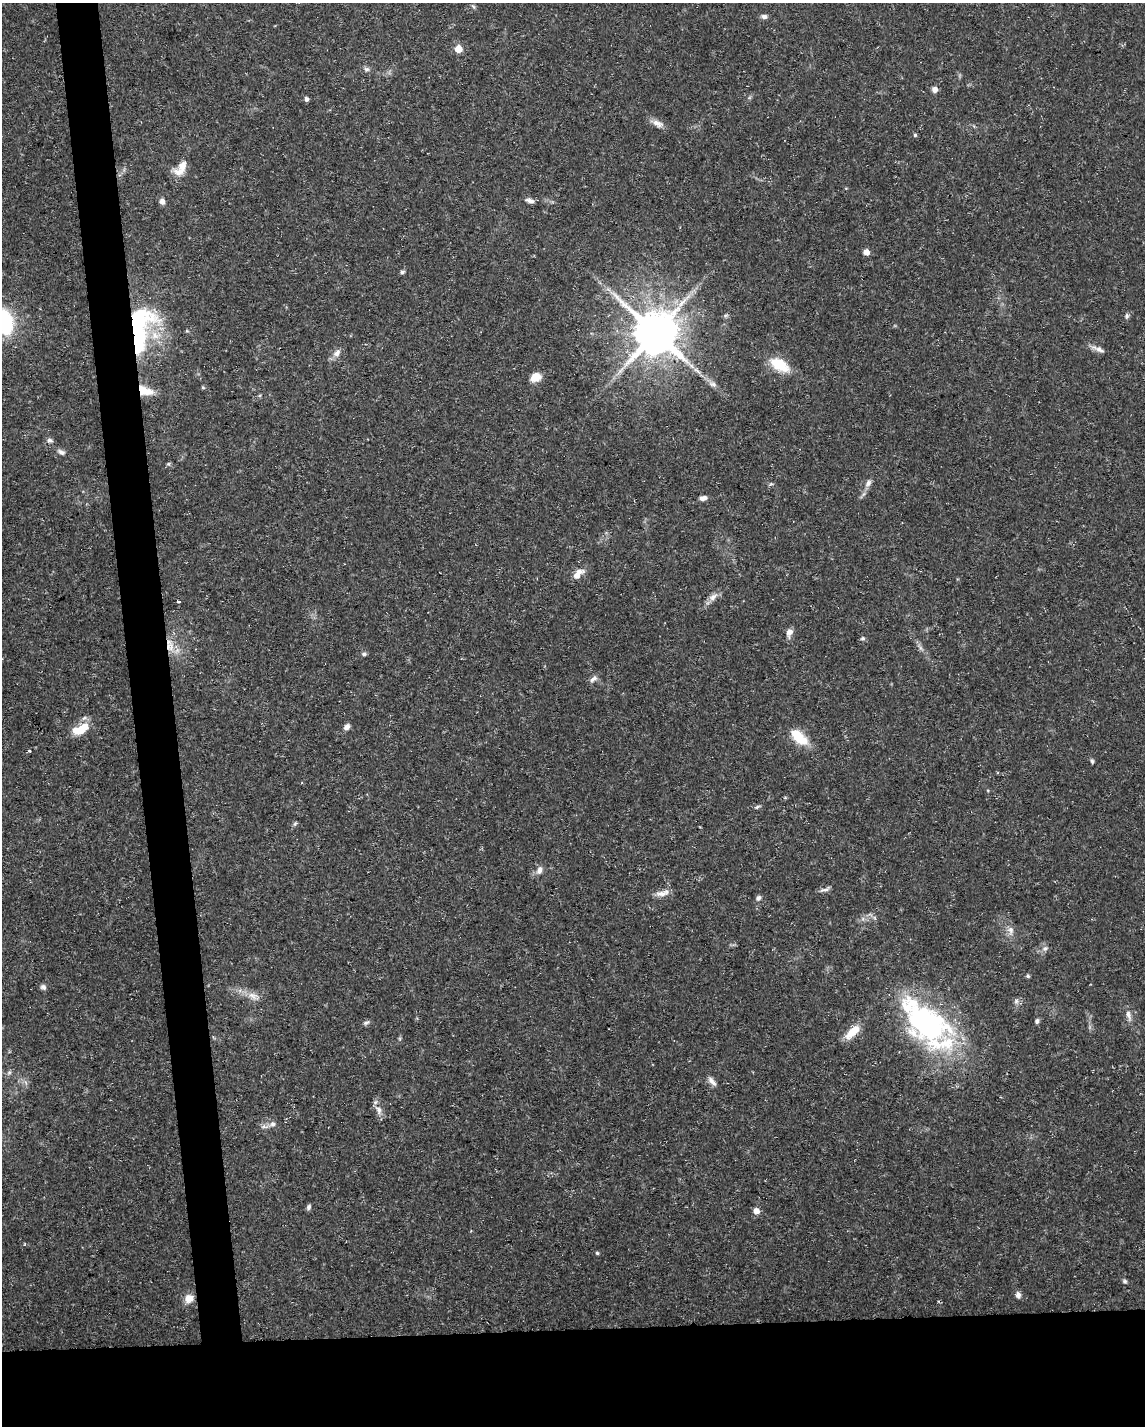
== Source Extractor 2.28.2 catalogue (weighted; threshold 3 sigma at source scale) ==
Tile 11 of 4 x 3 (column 3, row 3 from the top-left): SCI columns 2288-3430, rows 53-1476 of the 4574 x 4333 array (HDU 1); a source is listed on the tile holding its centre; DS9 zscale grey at full resolution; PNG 1147 x 1428 px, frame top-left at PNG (2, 3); no overlay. Shown black and unused: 10% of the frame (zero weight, under 3 of 5 exposures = <1% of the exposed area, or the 3 px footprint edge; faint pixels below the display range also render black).
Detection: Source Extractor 2.28.2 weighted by HDU 2 'WHT'; one run over the whole footprint, this tile lists its part. Background 0.0294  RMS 0.0029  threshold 0.013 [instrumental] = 3 sigma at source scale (4.5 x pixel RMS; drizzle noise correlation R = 1.50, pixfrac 1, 0.0396/0.0396 arcsec/px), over >= 5 px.
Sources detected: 79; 1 inside a brighter object's white glare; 1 long thin detection or spike segment (spike, bleed or trail) — not listed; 5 inside a brighter listed object's ellipse — not listed separately; the other 72 listed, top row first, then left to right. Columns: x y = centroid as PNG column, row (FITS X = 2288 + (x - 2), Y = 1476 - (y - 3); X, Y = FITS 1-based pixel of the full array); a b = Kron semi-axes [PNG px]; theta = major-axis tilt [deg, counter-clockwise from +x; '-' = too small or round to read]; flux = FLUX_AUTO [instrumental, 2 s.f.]
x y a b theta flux
473 7 7 4 -45 0.46
764 16 8 6 -8 0.97
459 49 5 5 - 6.3
367 69 8 6 8 0.85
935 90 6 6 - 1.6
306 99 4 4 - 0.98
657 123 18 8 -23 2.1
915 135 4 4 - 0.47
179 172 17 10 -10 2.7
530 200 12 6 -17 1.2
162 201 6 5 - 1.5
866 252 5 4 - 2.7
402 272 6 5 - 0.57
726 315 7 4 31 0.47
1127 316 8 5 89 0.61
5 322 25 16 -80 21
140 329 59 27 79 43
187 331 6 4 -18 0.31
655 332 13 13 - 1200
1099 350 15 7 -23 1.5
337 353 12 8 49 1.8
779 365 22 12 -30 8.7
535 377 10 8 16 4.2
712 384 13 8 -30 1.5
203 387 6 4 -2 0.35
145 391 19 10 -17 5
50 440 7 6 - 0.87
61 452 11 6 -29 1.1
168 464 6 5 - 0.43
868 483 10 7 53 1.3
703 498 8 5 8 1.4
578 574 15 7 46 3
713 597 15 8 35 1.8
178 602 4 3 - 0.91
789 633 13 8 71 1.5
863 638 6 5 - 0.51
169 647 15 14 - 5.3
364 654 7 5 -8 0.61
593 679 12 7 38 1.2
347 727 8 6 55 1.3
81 729 17 9 25 8.4
799 737 19 10 -42 9
29 751 3 3 - 0.45
1092 761 7 4 -75 0.5
785 798 6 4 0 0.31
757 807 9 4 19 0.57
295 824 7 5 67 0.52
539 870 11 7 72 1.6
825 889 16 5 16 1
662 893 20 7 13 2.2
758 898 7 6 - 0.89
1010 930 15 8 -81 2
1045 948 9 7 25 1.1
1028 976 6 4 -23 0.44
43 987 8 7 - 0.85
253 996 18 9 -30 2.7
1016 1001 8 7 - 0.96
1129 1015 17 6 -75 1.6
1037 1021 7 5 82 0.7
366 1023 9 5 17 0.71
925 1025 74 37 -37 65
853 1032 20 8 44 5.4
9 1073 9 6 62 0.73
712 1081 15 6 -49 1.4
378 1110 15 9 -67 2
264 1126 12 6 -1 1.1
309 1207 7 5 68 0.74
756 1211 6 5 - 2.3
597 1253 4 4 - 0.41
1125 1281 6 5 - 0.55
1018 1295 8 6 -74 1.1
189 1298 12 10 27 2.7
Overlapping masked pixels (flux is a lower limit): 3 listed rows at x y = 140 329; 145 391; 169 647
Isophote crosses this tile's border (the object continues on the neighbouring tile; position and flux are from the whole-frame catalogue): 1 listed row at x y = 5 322